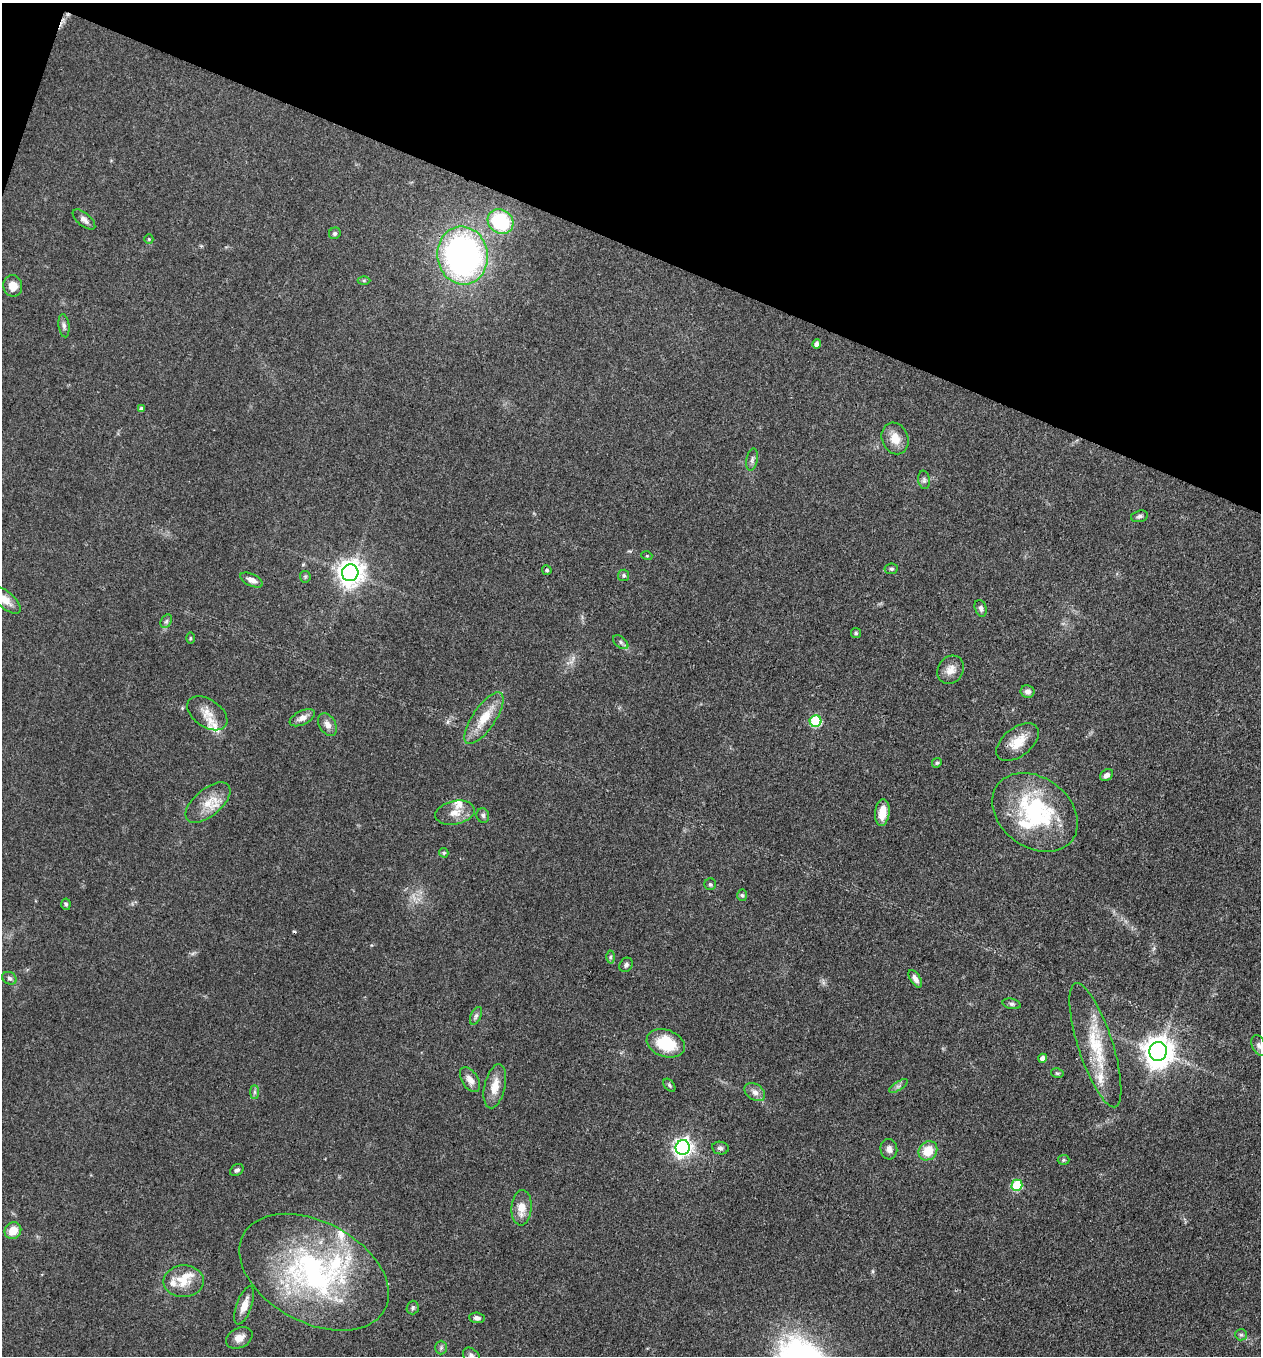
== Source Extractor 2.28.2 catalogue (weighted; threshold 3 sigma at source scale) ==
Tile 2 of 4 x 4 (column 2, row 1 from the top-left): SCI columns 1389-2647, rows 4063-5416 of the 5425 x 5418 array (HDU 1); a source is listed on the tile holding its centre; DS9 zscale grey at full resolution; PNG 1263 x 1358 px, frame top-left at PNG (2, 3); each listed source drawn as its Kron ellipse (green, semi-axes under 4 px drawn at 4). Shown black and unused: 19% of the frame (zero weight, under 3 of 4 exposures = <1% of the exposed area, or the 3 px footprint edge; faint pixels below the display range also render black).
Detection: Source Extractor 2.28.2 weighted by HDU 2 'WHT'; one run over the whole footprint, this tile lists its part. Background 0.0712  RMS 0.0054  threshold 0.0241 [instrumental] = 3 sigma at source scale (4.5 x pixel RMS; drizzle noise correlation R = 1.50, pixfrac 1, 0.05/0.05 arcsec/px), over >= 5 px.
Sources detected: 92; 1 too faint to see at this stretch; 1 cosmic-ray / hot-pixel residue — neither listed nor drawn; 8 inside a brighter listed object's ellipse — not listed separately; the other 82 listed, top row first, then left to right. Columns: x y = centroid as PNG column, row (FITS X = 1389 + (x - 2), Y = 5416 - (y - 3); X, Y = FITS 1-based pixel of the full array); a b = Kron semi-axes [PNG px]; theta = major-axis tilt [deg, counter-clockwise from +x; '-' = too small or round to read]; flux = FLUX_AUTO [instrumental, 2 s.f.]
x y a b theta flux
84 219 14 6 -40 2.7
501 221 13 11 -35 37
335 233 6 5 - 1
149 239 5 4 - 0.6
462 255 29 25 -82 180
364 280 6 4 0 0.72
13 286 11 9 -79 5.6
64 326 11 5 -83 1.8
817 344 4 4 - 2.8
142 409 4 4 - 1.9
895 438 16 13 -68 7.2
752 460 11 5 80 1.7
924 480 9 6 -81 1.4
1139 516 8 5 15 1.4
647 556 5 3 - 0.46
891 569 7 5 8 1
547 570 5 4 - 0.89
350 573 8 8 - 570
624 575 6 5 - 1
305 577 6 5 - 0.83
252 580 12 6 -25 3.4
5 600 19 8 -40 6.3
981 608 8 5 -71 1.7
166 621 7 5 59 1.2
856 633 5 5 - 0.78
190 638 6 3 -90 0.57
621 642 9 5 -39 1.4
951 670 15 12 55 4.8
1027 692 7 6 - 2
207 713 22 14 -35 7.9
302 718 13 7 26 3.4
484 718 30 11 56 13
816 721 6 6 - 47
327 725 12 8 -60 3.3
1017 742 25 14 38 9.9
937 763 5 4 - 0.78
1107 775 7 5 38 2.3
208 803 27 13 40 11
882 812 13 7 83 7.4
1035 812 46 35 -37 61
455 813 20 11 12 6.5
483 815 7 6 - 1.3
444 853 5 4 - 0.9
710 884 6 5 - 0.93
742 895 5 5 - 0.87
66 904 5 4 - 0.89
610 957 6 4 89 0.89
626 965 7 6 - 1.4
9 978 7 6 - 1.4
915 979 10 5 -58 2.4
1012 1004 9 5 -13 1.2
476 1016 9 5 65 1.4
666 1043 20 13 -19 20
1095 1045 65 17 -72 27
1259 1045 11 6 -70 1.8
1158 1052 9 9 - 820
1043 1058 4 4 - 3.1
1057 1073 6 4 -12 0.73
470 1080 14 8 -58 4
669 1085 7 4 -51 1.1
495 1086 22 10 77 8.1
898 1086 10 4 33 1.5
254 1092 7 4 -90 1
755 1092 11 8 -35 3.2
683 1147 7 7 - 240
720 1148 8 6 -9 1.4
889 1149 10 8 -85 2.6
928 1151 10 8 51 11
1063 1160 6 5 - 0.75
237 1170 7 5 35 1.3
1017 1185 5 5 - 34
521 1208 17 10 85 7.1
13 1231 9 8 - 7.7
314 1272 80 50 -28 140
184 1281 20 16 2 10
244 1305 20 7 70 5.9
413 1308 7 6 - 1.1
477 1318 7 5 -6 2
1241 1335 6 5 - 1.1
239 1338 14 10 27 4.4
441 1348 7 5 89 1.2
471 1356 10 7 -43 2.1
Overlapping masked pixels (flux is a lower limit): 1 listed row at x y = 1035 812
Isophote crosses this tile's border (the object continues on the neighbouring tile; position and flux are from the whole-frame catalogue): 2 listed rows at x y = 5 600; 471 1356